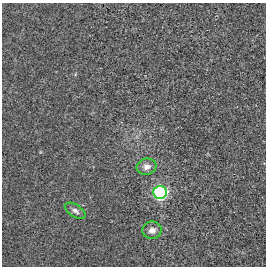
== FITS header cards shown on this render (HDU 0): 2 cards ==
NAXIS1  =                  264 / length of data axis 1
NAXIS2  =                  264 / length of data axis 2

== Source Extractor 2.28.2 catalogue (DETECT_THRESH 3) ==
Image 264 x 264 px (HDU 0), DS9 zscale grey, 1 PNG px = 1 image px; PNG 268 x 268 px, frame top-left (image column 1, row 264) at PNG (2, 3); each listed source drawn as its Kron ellipse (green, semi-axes under 4 px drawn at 4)
Background 0.00155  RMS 0.01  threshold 0.0305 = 3 sigma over >= 5 px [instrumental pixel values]
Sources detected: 4; all 4 listed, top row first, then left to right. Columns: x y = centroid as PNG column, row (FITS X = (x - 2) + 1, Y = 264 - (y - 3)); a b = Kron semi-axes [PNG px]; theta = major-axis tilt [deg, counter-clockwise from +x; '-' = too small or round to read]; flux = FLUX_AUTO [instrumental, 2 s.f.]
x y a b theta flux
147 167 10 8 16 4
160 193 6 6 - 110
75 211 11 6 -32 2.5
152 230 10 8 7 4